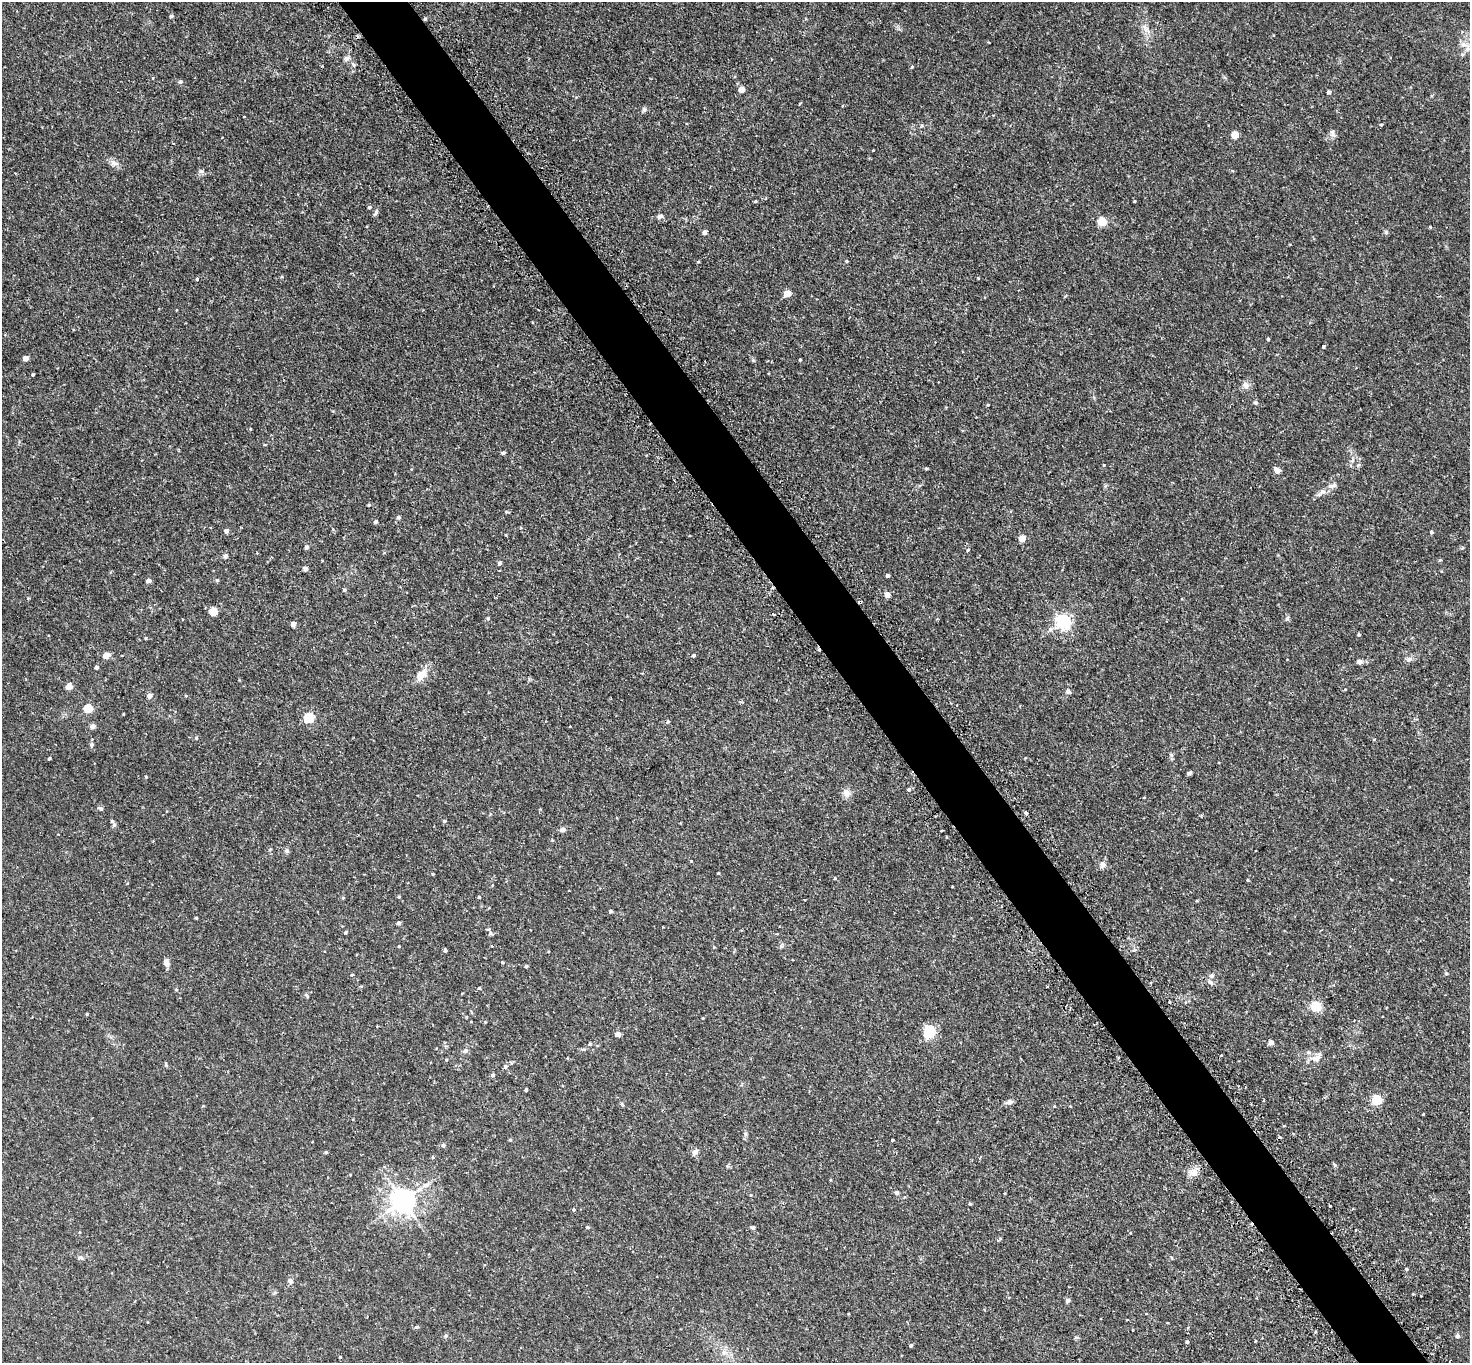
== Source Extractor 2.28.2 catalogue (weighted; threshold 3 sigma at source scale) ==
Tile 6 of 4 x 4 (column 2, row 2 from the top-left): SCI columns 1510-2977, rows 3043-4403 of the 5953 x 5945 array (HDU 1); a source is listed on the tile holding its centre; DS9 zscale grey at full resolution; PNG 1472 x 1365 px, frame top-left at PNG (2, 2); no overlay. Shown black and unused: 5% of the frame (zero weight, under 2 of 3 exposures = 3% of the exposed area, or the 3 px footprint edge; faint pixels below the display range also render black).
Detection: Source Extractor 2.28.2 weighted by HDU 2 'WHT'; one run over the whole footprint, this tile lists its part. Background 0.0589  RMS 0.005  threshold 0.0224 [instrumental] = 3 sigma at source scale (4.5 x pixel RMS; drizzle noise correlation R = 1.50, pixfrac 1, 0.05/0.05 arcsec/px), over >= 5 px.
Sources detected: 176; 5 cosmic-ray / hot-pixel residue — not listed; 2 inside a brighter listed object's ellipse — not listed separately; the other 169 listed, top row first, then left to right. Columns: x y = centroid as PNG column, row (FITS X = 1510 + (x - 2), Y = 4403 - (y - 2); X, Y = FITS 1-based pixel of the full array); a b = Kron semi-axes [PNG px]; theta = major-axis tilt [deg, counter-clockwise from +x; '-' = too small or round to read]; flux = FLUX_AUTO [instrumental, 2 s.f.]
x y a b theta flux
171 16 5 4 - 0.61
1145 28 13 4 -60 2
1463 44 9 8 - 2.6
347 58 9 6 23 1.5
180 82 7 5 1 0.78
742 89 4 4 - 5.2
1329 92 4 4 - 1.4
644 109 7 5 76 0.94
1381 124 5 2 - 0.47
1333 133 11 5 -73 1.5
1235 135 5 4 - 9.2
114 163 11 8 -42 2.2
201 171 9 4 0 1.1
755 201 5 3 - 0.47
1134 201 4 3 - 0.38
369 207 4 4 - 0.84
375 213 10 4 72 0.97
660 216 8 5 29 1.3
1102 221 11 10 - 4.7
705 232 6 5 - 1.2
847 261 3 3 - 0.51
978 278 3 3 - 0.32
197 279 4 3 - 0.96
787 293 5 4 - 7.4
1268 339 3 3 - 0.56
1324 346 4 3 - 1.7
25 358 4 4 - 3.6
800 359 3 3 - 0.47
33 375 3 3 - 0.62
1246 385 9 8 - 2.1
1255 402 5 5 - 0.75
988 405 4 2 - 0.32
250 429 4 3 - 0.33
265 444 4 3 - 0.37
503 453 4 4 - 0.87
1358 465 6 4 70 0.72
926 469 4 3 - 0.58
1277 470 7 5 -42 3
1322 492 16 6 34 2.4
369 505 4 3 - 0.63
506 512 6 4 10 0.54
398 517 6 5 - 0.79
376 522 4 4 - 1
226 531 4 4 - 1.8
1431 532 4 4 - 0.93
1022 538 4 4 - 7.7
306 547 4 4 - 1.5
967 550 5 4 - 1
225 556 6 5 - 1.3
499 563 5 4 - 1.3
305 569 4 4 - 1.9
888 575 3 3 - 1.2
217 580 5 4 - 0.64
148 581 4 4 - 2.5
344 590 5 4 - 0.56
887 595 6 6 - 2.2
860 602 4 3 - 0.64
213 612 5 5 - 15
773 614 4 3 - 0.67
488 618 5 4 - 0.72
1287 618 7 4 89 0.79
1063 621 6 6 - 120
293 624 4 4 - 3
1050 629 7 7 - 1.6
1359 634 4 3 - 0.77
146 638 4 3 - 0.43
106 655 9 6 24 2.7
693 656 4 4 - 0.75
1409 659 6 5 - 1.2
1359 662 8 6 -3 1.5
97 667 4 3 - 1.1
421 675 15 9 44 5.6
69 686 5 4 - 5.9
1345 689 3 3 - 0.39
1068 691 9 6 -52 1.2
149 696 5 5 - 2.5
88 708 5 5 - 19
309 717 5 5 - 33
668 722 5 4 - 0.72
92 726 5 4 - 2.4
196 738 5 4 - 0.57
1374 739 5 3 - 0.4
91 745 5 5 - 0.88
1025 758 3 3 - 0.36
49 759 3 3 - 0.58
1189 773 5 4 - 0.99
146 777 4 3 - 0.38
909 789 5 4 - 0.79
846 793 12 9 -55 2.8
1144 798 4 2 - 0.29
101 808 7 5 -27 1
1026 813 4 3 - 1.5
444 821 4 4 - 0.72
114 825 6 4 75 0.92
562 830 5 4 - 2.2
942 831 2 2 - 0.59
270 849 5 3 - 0.41
287 851 6 5 - 0.88
691 861 3 3 - 0.31
1103 865 9 7 41 1.9
718 873 3 3 - 0.37
835 878 3 3 - 1.4
1247 880 3 3 - 0.6
399 897 4 3 - 0.52
479 897 4 4 - 0.57
343 898 5 3 - 0.43
611 911 4 4 - 0.76
196 918 3 3 - 0.47
399 923 4 4 - 1.2
488 929 5 5 - 0.75
346 932 4 4 - 0.66
399 946 4 3 - 0.43
781 946 6 5 - 0.88
714 947 4 3 - 0.36
445 950 4 3 - 0.89
502 962 4 3 - 0.43
166 963 10 5 -78 2.4
526 966 4 3 - 0.83
1446 973 4 4 - 0.6
352 975 5 3 - 0.41
1212 976 6 6 - 1.2
1210 982 10 5 -36 1.5
479 988 4 3 - 0.51
176 990 4 4 - 0.49
307 995 7 4 -50 0.74
1316 1006 12 11 - 6.7
87 1014 3 3 - 0.43
703 1018 4 3 - 0.34
929 1031 6 5 - 41
618 1034 4 4 - 3.6
1271 1042 4 4 - 3.1
590 1044 4 4 - 0.61
465 1051 6 5 - 1.6
1308 1053 8 4 -8 1
1317 1058 16 8 54 3.4
446 1060 4 3 - 0.4
166 1065 6 4 -73 0.65
505 1067 5 5 - 0.77
492 1075 5 4 - 0.85
526 1090 3 3 - 0.85
1264 1100 3 2 - 0.58
1377 1100 5 5 - 35
1009 1102 7 6 - 1.7
622 1104 8 3 -44 0.55
745 1134 6 5 - 0.77
510 1140 4 4 - 0.48
892 1140 3 3 - 0.67
443 1145 5 5 - 0.99
326 1152 3 3 - 0.73
695 1152 9 7 43 1.7
1335 1165 6 4 -70 0.63
1193 1172 12 9 24 3.5
897 1193 5 5 - 1.3
403 1201 7 7 - 430
970 1204 4 3 - 0.6
573 1210 4 4 - 0.62
587 1227 5 4 - 0.63
753 1227 5 5 - 0.75
80 1258 10 4 10 1
1406 1269 4 3 - 0.55
290 1281 8 6 -27 1.3
1067 1300 6 5 - 1
446 1335 5 3 - 0.6
1458 1336 5 5 - 1.2
1255 1341 3 2 - 0.39
1187 1342 4 4 - 0.63
911 1345 4 4 - 0.83
724 1352 7 4 71 1.2
340 1357 3 3 - 0.47
Overlapping masked pixels (flux is a lower limit): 1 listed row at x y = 860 602
Isophote crosses this tile's border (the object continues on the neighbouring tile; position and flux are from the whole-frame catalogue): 1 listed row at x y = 1463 44
Unlisted compact peaks at least as high as the median listed source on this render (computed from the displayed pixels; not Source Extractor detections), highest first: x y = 912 67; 1430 227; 698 262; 1171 755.